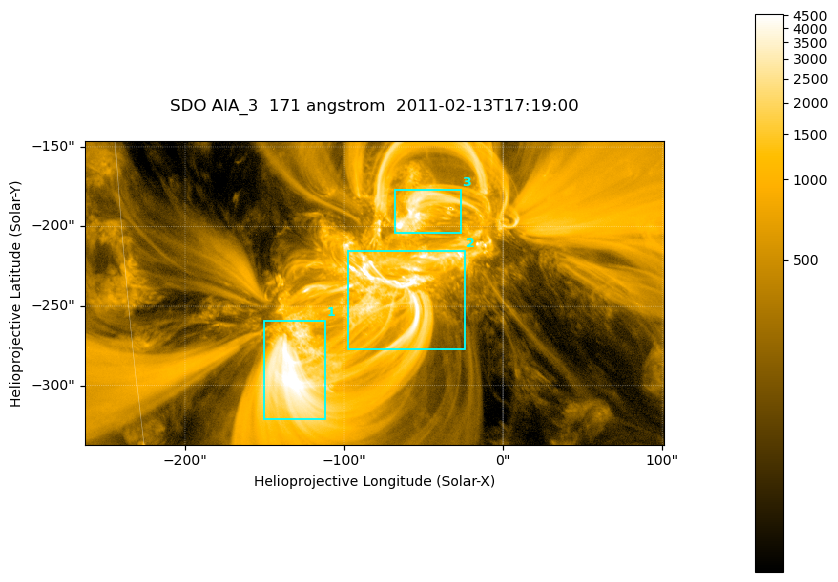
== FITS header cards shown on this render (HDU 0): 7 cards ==
TELESCOP= 'SDO     '           /
INSTRUME= 'AIA_3   '           /
WAVELNTH=                  171 /
WAVEUNIT= 'angstrom'           /
DATE-OBS= '2011-02-13T17:19:00.34' /
CTYPE1  = 'HPLN-TAN'           /
CTYPE2  = 'HPLT-TAN'           /

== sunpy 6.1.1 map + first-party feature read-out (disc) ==
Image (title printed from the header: SDO AIA_3  171 angstrom  2011-02-13T17:19:00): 607 x 318 px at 0.599 arcsec/px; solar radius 972 arcsec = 1622 px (partial field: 2.3% of the solar disc is inside the frame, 100% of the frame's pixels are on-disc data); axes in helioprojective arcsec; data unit not stated in the header (colour bar unlabelled)
Pointing: header CRPIX1/2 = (2056.06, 2043.72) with CRVAL1/2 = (0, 0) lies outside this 607 x 318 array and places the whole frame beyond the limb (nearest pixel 1.39 R_sun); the SolarSoft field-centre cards XCEN/YCEN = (-80.66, -241.8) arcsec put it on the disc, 1315 arcsec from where CRPIX/CRVAL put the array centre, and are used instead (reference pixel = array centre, CRVAL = XCEN/YCEN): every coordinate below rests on XCEN/YCEN
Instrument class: DISC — disc imager (sunpy class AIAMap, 171 A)
Bright regions (active regions / flare kernels): reference = the on-disc median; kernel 5 px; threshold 5 sigma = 1810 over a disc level ~355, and >= 1.15x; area >= 193 px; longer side >= 4 px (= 2.4 arcsec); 3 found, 3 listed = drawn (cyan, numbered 1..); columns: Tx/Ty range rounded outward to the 2 arcsec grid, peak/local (2 s.f.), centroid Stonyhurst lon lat
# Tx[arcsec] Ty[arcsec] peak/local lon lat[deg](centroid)
1 -152..-112 -322..-258 17 -9 -24
2 -98..-24 -278..-214 18 -4 -21
3 -68..-26 -204..-176 15 -3 -18